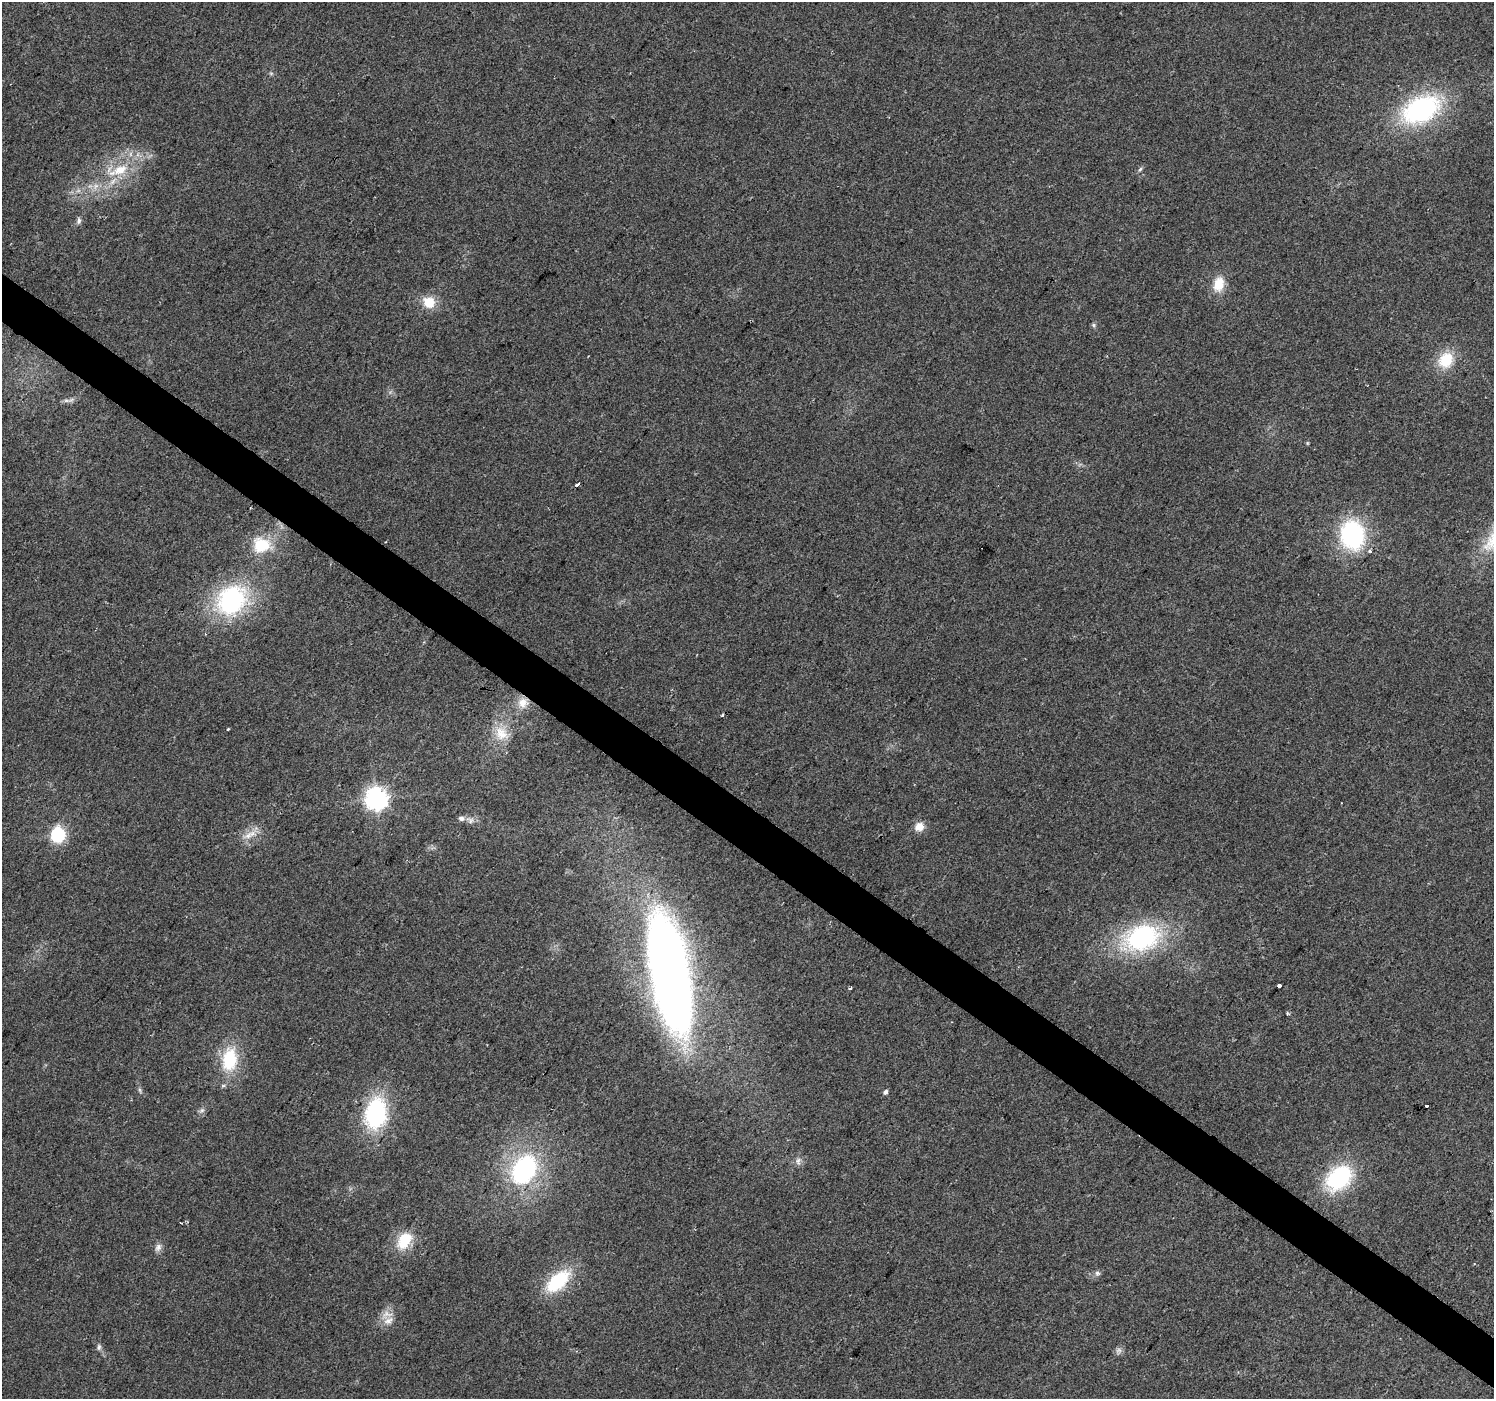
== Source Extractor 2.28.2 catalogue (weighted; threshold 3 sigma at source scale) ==
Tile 6 of 4 x 4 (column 2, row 2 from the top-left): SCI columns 1493-2984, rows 2973-4369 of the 5973 x 6011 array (HDU 1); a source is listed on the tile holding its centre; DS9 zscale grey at full resolution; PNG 1496 x 1401 px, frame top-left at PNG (2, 2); no overlay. Shown black and unused: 4% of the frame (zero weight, under 2 of 3 exposures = <1% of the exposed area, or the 3 px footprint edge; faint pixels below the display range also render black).
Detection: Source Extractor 2.28.2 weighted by HDU 2 'WHT'; one run over the whole footprint, this tile lists its part. Background 0.0862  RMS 0.0092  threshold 0.0414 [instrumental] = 3 sigma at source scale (4.5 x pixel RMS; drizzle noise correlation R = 1.50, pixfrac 1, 0.0396/0.0396 arcsec/px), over >= 5 px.
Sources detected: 50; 1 too faint to see at this stretch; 1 cosmic-ray / hot-pixel residue — not listed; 2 inside a brighter listed object's ellipse — not listed separately; the other 46 listed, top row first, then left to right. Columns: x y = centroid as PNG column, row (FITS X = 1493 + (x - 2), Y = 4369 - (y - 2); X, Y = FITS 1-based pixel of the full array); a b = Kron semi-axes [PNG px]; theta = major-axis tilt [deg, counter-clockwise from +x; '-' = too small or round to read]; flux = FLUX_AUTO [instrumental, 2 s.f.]
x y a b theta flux
1421 109 36 23 26 150
1140 169 7 4 54 1.8
120 170 30 13 12 29
79 221 10 6 83 2.8
1219 284 17 12 78 18
429 302 15 14 - 17
1094 325 6 5 - 1.7
1446 360 20 16 56 28
66 400 10 4 0 3
1307 443 6 4 -90 0.95
578 484 5 3 - 10
1352 535 24 19 -79 130
261 545 23 19 -4 34
1370 551 3 3 - 3.6
231 600 34 27 46 130
523 702 15 13 38 12
722 716 4 3 - 1.5
228 729 3 2 - 1.1
501 733 22 17 -48 21
376 799 7 7 - 720
470 820 12 8 -27 4.6
919 827 11 10 - 9.2
57 835 6 6 - 160
248 835 17 8 29 9.5
1142 937 31 23 17 140
670 972 127 39 -80 690
1279 985 3 3 - 13
850 988 4 3 - 2
1287 1013 4 4 - 1.3
229 1059 29 18 83 46
140 1090 9 3 -77 1.8
885 1092 5 4 - 2.7
1426 1106 4 3 - 5.6
202 1110 8 5 18 2.5
376 1113 27 19 78 110
798 1161 11 6 86 3.5
524 1169 26 19 58 140
1339 1178 22 16 37 110
181 1223 3 2 - 0.88
404 1240 22 14 56 27
158 1247 12 8 62 4.4
1097 1273 7 5 -45 2.1
558 1281 27 14 43 60
387 1314 16 10 11 8.4
99 1347 9 6 82 2.6
1119 1350 9 7 0 3.1